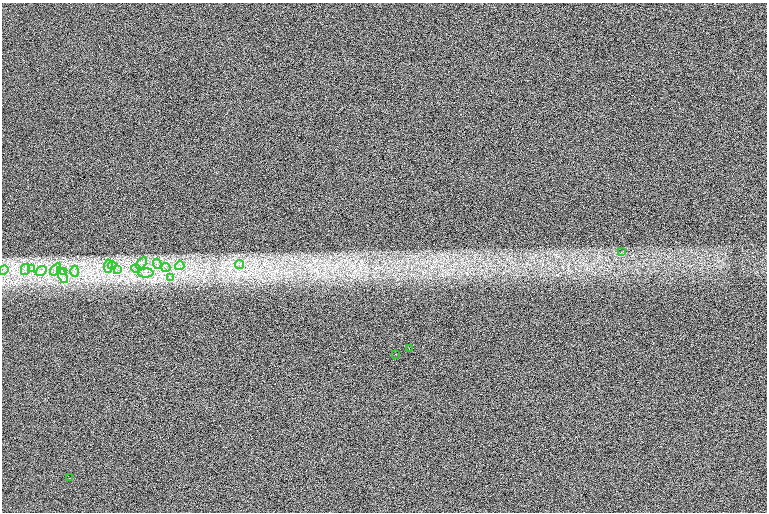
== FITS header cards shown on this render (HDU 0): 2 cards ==
NAXIS1  =                 1530 /
NAXIS2  =                 1020 /

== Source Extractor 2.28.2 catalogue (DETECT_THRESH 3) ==
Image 1530 x 1020 px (HDU 0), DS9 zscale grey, zoomed out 1/2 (1 PNG px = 2 x 2 image px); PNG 769 x 514 px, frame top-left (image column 2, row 1019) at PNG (2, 3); each listed source drawn as its Kron ellipse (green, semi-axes under 4 px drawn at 4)
Background 100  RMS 17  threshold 51.4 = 3 sigma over >= 5 px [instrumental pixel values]
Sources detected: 25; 2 cannot appear on this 1/2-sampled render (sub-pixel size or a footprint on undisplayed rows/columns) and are neither listed nor drawn; the other 23 listed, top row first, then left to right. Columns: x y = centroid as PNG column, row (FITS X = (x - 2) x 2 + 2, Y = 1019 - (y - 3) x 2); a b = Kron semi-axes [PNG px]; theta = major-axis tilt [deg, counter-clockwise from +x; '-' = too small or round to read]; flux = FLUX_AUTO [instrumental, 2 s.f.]
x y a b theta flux
621 252 3 2 - 1600
142 263 7 2 50 7800
157 264 5 3 - 8300
112 265 4 3 - 6000
239 265 5 2 - 4200
108 266 6 2 85 7400
180 266 4 3 - 5600
166 267 5 3 - 7600
32 268 4 2 - 4200
25 269 5 2 - 5400
55 269 7 4 53 13000
118 269 4 2 - 4500
136 269 5 3 - 8400
4 270 5 4 - 9400
41 271 6 2 34 6500
75 271 5 2 - 7000
63 272 4 2 - 4200
146 273 7 4 0 18000
62 275 8 2 -63 9200
170 277 3 3 - 4400
409 348 2 1 - 1100
396 354 2 1 - 1500
70 478 2 2 - 4100
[2 sub-pixel or undisplayed-footprint detections neither listed nor drawn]